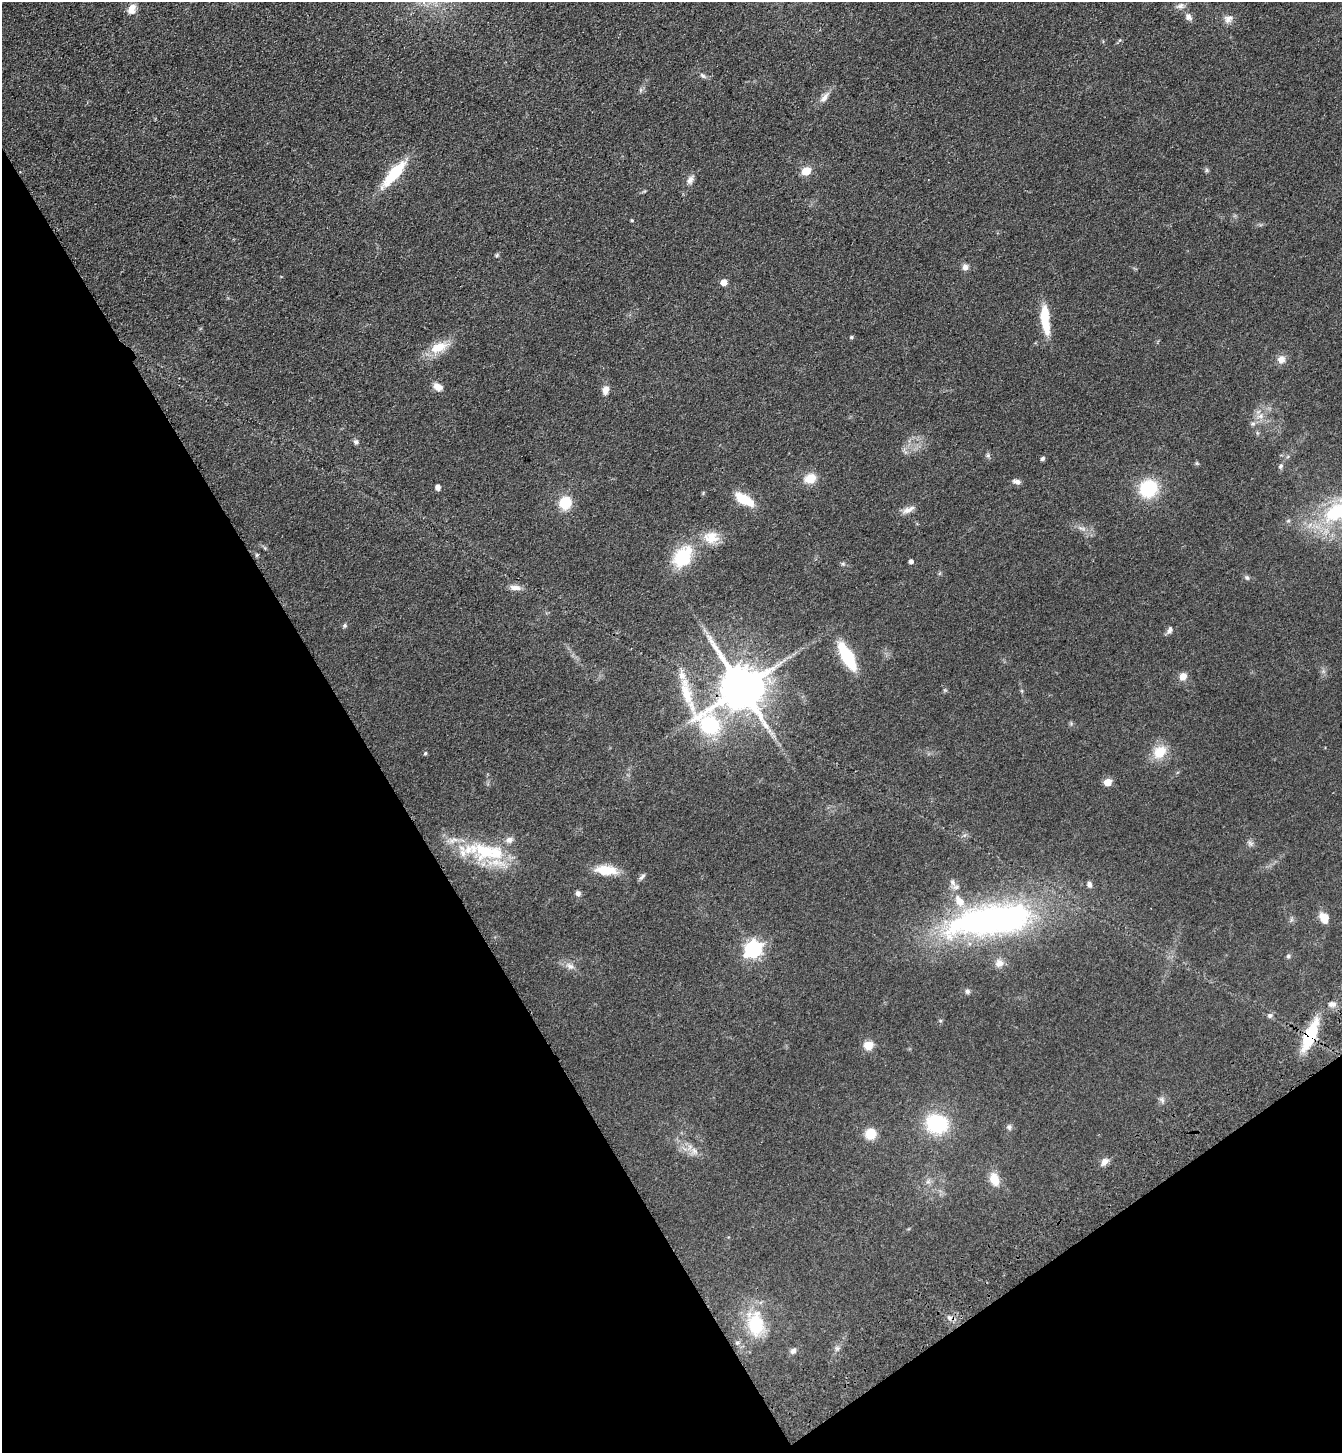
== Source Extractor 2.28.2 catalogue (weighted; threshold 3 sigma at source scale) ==
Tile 14 of 4 x 4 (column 2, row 4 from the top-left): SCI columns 1573-2912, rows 106-1556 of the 5958 x 6014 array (HDU 1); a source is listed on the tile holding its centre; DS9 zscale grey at full resolution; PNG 1344 x 1455 px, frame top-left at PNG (2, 2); no overlay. Shown black and unused: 32% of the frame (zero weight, under 3 of 4 exposures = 6% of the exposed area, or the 3 px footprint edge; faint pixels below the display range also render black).
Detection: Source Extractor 2.28.2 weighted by HDU 2 'WHT'; one run over the whole footprint, this tile lists its part. Background 0.118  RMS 0.0089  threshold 0.0402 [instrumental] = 3 sigma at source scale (4.5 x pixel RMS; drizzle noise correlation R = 1.50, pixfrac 1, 0.05/0.05 arcsec/px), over >= 5 px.
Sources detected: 88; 5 inside a brighter listed object's ellipse — not listed separately; the other 83 listed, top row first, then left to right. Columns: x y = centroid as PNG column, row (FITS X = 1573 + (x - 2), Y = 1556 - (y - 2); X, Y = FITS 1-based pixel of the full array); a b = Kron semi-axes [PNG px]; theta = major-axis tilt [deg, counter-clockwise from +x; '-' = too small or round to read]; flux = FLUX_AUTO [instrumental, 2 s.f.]
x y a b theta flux
1180 6 13 7 16 4
131 9 13 9 68 7.3
1188 17 10 8 -29 3.7
1228 19 12 10 33 5.4
703 76 9 5 -45 2.2
824 97 19 7 50 5.9
1207 170 7 4 90 1.3
806 171 12 9 28 8.9
394 174 38 11 50 36
690 180 12 7 65 4.5
632 220 4 3 - 0.99
497 255 6 4 49 1.3
965 267 7 7 - 3.9
724 282 5 5 - 11
1045 319 34 9 -84 27
851 337 5 4 - 1.4
439 347 24 13 22 18
1281 359 10 10 - 6.4
438 387 11 8 -35 6.7
606 390 9 7 78 6.6
1261 416 10 7 42 5.1
1253 424 7 6 - 2.2
356 442 7 6 - 2.4
988 455 6 5 - 1.7
1042 458 4 4 - 2.5
1280 466 7 6 - 2.2
810 478 13 10 20 14
1017 481 11 6 -8 3.3
438 487 6 5 - 3.8
1148 489 18 16 40 46
745 500 22 9 -30 23
565 503 14 13 - 20
908 510 18 7 23 5.6
1338 512 40 26 28 89
1288 521 6 4 18 1.2
1082 528 12 4 -19 3.6
711 537 21 16 -3 16
257 555 6 4 89 1.2
683 557 30 20 54 41
911 561 4 4 - 2.6
1247 578 8 5 -62 1.7
515 588 15 7 -5 5.3
344 626 6 6 - 1.5
1170 630 10 6 67 3.2
847 656 25 9 -61 55
682 676 12 10 -74 7.3
1183 676 9 8 - 6.6
741 688 22 14 41 4000
766 725 17 7 -58 7.9
1160 752 16 13 47 18
425 753 5 4 - 1.4
1108 782 5 5 - 19
1250 843 9 6 -43 2.5
485 851 37 27 -4 55
606 870 27 11 -4 19
642 877 10 5 38 2.2
953 882 9 6 -53 3.2
1089 884 7 6 - 2.9
578 893 7 6 - 2.6
1324 918 13 10 -69 9.8
990 920 113 36 9 290
753 949 7 6 - 280
1288 956 6 5 - 1.5
999 963 10 10 - 6.2
570 966 14 7 -30 5.2
967 991 7 6 - 2.1
1332 1004 11 7 -8 4
1270 1015 7 6 - 2.1
1310 1035 37 11 67 39
868 1045 10 9 - 9.6
1162 1100 8 6 -68 2.6
937 1124 20 17 -11 63
1009 1127 8 6 -75 2.3
871 1134 11 10 - 16
694 1151 11 7 -46 5
1104 1161 10 8 49 4.9
994 1179 14 9 -69 14
928 1182 7 5 1 2.2
949 1318 7 5 -68 2.7
756 1324 30 19 -89 43
737 1343 7 6 - 2.2
837 1348 7 4 0 1.8
793 1351 8 7 - 3
Overlapping masked pixels (flux is a lower limit): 3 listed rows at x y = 741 688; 990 920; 1310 1035
Isophote crosses this tile's border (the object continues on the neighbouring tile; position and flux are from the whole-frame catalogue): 1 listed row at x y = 1338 512